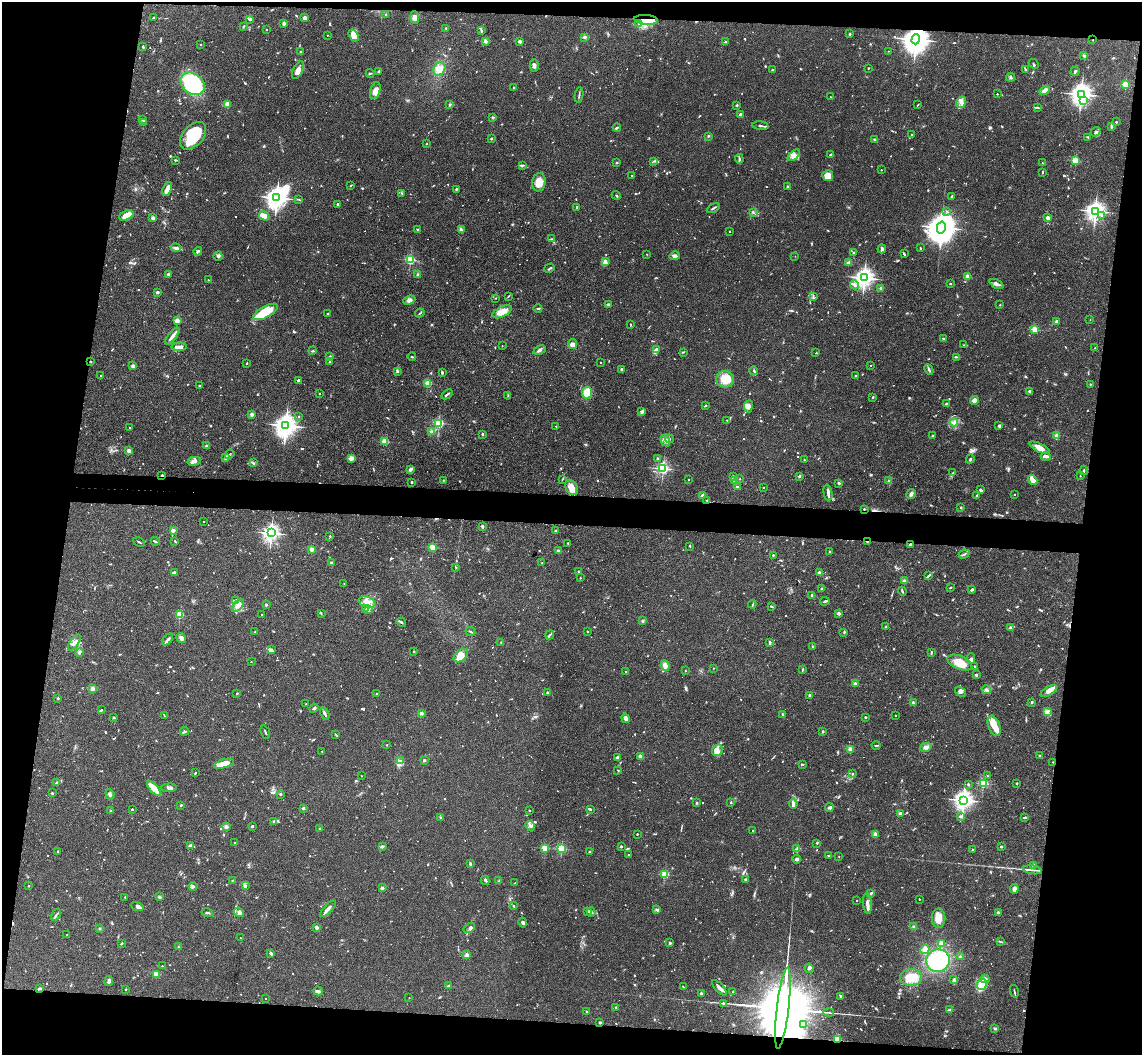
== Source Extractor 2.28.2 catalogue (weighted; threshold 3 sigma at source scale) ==
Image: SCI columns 10-4568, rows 165-4375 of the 4579 x 4650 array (HDU 1 of 3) = the unmasked area's bounding box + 8 px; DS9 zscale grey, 4 x 4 block average (1 PNG px = mean of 4 x 4 image px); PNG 1144 x 1057 px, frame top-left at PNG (2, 2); each listed source drawn as its Kron ellipse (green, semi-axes under 4 px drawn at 4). Shown black and unused: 18% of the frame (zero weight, under 3 of 4 exposures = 6% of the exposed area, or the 3 px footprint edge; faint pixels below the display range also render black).
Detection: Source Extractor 2.28.2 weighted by HDU 2 'WHT'. Background 0.062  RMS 0.0055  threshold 0.0245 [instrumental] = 3 sigma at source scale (4.5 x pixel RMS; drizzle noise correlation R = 1.50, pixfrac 1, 0.05/0.05 arcsec/px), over >= 5 px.
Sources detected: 1294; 13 too faint to see at this stretch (4 x 4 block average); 5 inside a brighter object's white glare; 14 cosmic-ray / hot-pixel residue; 1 long thin detection or spike segment (spike, bleed or trail) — neither listed nor drawn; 27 coinciding with a brighter row at this scale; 61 inside a brighter listed object's ellipse — not listed separately; of the other 1173, all 500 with FLUX_AUTO >= 2.5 (the completeness limit of this list) listed and drawn (673 fainter detections not listed), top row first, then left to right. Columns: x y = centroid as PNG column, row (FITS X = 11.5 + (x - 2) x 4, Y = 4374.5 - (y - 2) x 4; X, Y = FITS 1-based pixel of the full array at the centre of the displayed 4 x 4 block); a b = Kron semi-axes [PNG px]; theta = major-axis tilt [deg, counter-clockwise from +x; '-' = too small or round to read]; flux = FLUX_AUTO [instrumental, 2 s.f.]
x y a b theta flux
386 14 3 2 - 3.4
154 18 2 2 - 6.1
305 18 3 2 - 19
415 18 6 3 -86 15
250 19 4 2 - 3.4
646 20 11 5 -6 32
284 23 2 2 - 41
639 24 3 2 - 2.8
243 27 2 2 - 3.7
446 28 2 2 - 2.8
266 29 2 2 - 3.7
481 31 3 2 - 5.3
850 34 2 2 - 3.6
327 35 2 2 - 3
354 35 6 4 -52 39
585 37 3 3 - 5.6
916 39 5 4 - 5300
1093 40 2 2 - 4
485 41 3 3 - 7.1
520 41 2 2 - 46
726 42 2 2 - 12
201 44 2 2 - 4.9
143 47 2 2 - 4.6
888 51 2 2 - 3.2
300 52 2 2 - 12
1084 56 3 2 - 4.2
1034 64 5 2 - 3.3
534 65 6 3 -90 8.2
868 68 2 2 - 3.2
439 69 7 5 58 29
298 70 10 5 63 23
772 70 2 2 - 8.7
1025 70 3 2 - 3
379 71 4 2 - 3.9
1075 71 5 2 - 5.6
370 73 4 2 - 3.4
1011 77 4 3 - 5.4
193 84 13 10 -38 380
1125 85 2 2 - 190
514 88 2 2 - 4.5
1045 90 5 3 - 16
375 91 9 5 74 27
997 94 2 2 - 8.8
1081 94 4 3 - 2800
579 95 8 2 80 5.5
830 97 2 2 - 3.2
1083 100 3 3 - 6.8
961 102 6 5 - 16
227 104 2 2 - 110
449 105 4 2 - 3.8
737 105 3 2 - 3.8
918 105 3 2 - 2.6
1037 107 3 2 - 4.3
740 115 3 3 - 6.5
493 117 2 2 - 21
143 120 3 2 - 7
143 122 3 2 - 3.1
1116 122 2 2 - 12
760 126 8 2 -6 5.9
1112 126 3 3 - 4.1
617 128 4 2 - 4.5
1096 132 5 3 - 6
911 134 2 2 - 3.7
193 136 16 10 49 140
708 136 2 2 - 3.4
1088 137 3 2 - 2.5
491 139 2 2 - 8.9
875 139 2 2 - 7.7
427 144 2 2 - 5.1
794 155 7 4 40 15
831 155 4 2 - 5.4
739 159 4 2 - 6
175 160 2 2 - 4.8
654 161 4 2 - 4.1
1075 161 2 2 - 170
616 162 3 2 - 3
1042 163 2 2 - 4.6
522 165 3 2 - 3.7
881 170 2 2 - 2.8
1043 172 3 2 - 4
632 176 2 2 - 5.6
828 176 5 5 - 48
539 182 9 6 80 41
351 185 3 2 - 2.5
788 186 4 2 - 2.5
167 189 7 3 70 17
456 189 2 2 - 3.3
402 193 3 2 - 2.5
616 195 4 2 - 3.9
951 196 2 2 - 2.9
277 198 3 2 - 2700
299 199 4 2 - 2.6
338 204 2 2 - 17
577 207 2 2 - 15
713 208 7 2 30 5.3
947 211 2 2 - 2.5
1095 211 3 3 - 1900
753 212 3 2 - 2.8
126 215 7 4 23 25
264 216 5 3 - 26
1102 216 3 2 - 4.4
153 218 2 2 - 59
1048 218 2 2 - 60
941 227 6 4 78 7800
418 230 3 2 - 8.4
461 230 3 2 - 4.3
730 232 2 2 - 4.2
551 239 3 2 - 2.6
176 248 5 3 - 8.8
920 248 3 2 - 4.3
882 249 4 2 - 13
198 251 4 2 - 7.2
854 253 3 2 - 2.5
647 254 2 2 - 2.9
904 254 3 2 - 4.7
218 256 5 3 - 7.5
675 256 5 4 - 9.4
795 256 2 2 - 3.2
410 260 2 2 - 350
605 261 3 2 - 15
848 263 2 2 - 60
549 268 5 2 - 4.6
168 274 4 2 - 3.8
418 275 2 2 - 42
967 277 2 2 - 89
864 278 3 3 - 2200
208 280 2 2 - 4.7
950 284 2 2 - 8.7
997 284 8 3 -25 12
854 285 4 2 - 8.2
881 288 2 2 - 55
157 292 2 2 - 28
508 296 2 2 - 3.4
813 296 4 2 - 4.1
496 298 2 2 - 2.9
409 300 6 4 23 12
608 304 3 2 - 8.7
1000 305 2 2 - 5.1
538 308 4 2 - 3.4
265 312 14 5 28 110
502 312 10 5 27 41
420 313 5 2 - 2.6
327 314 3 2 - 2.8
1090 320 2 2 - 3.3
177 321 2 2 - 100
1056 321 2 2 - 27
631 324 3 2 - 3.1
1035 329 2 2 - 140
172 336 10 2 52 22
943 338 3 2 - 4.7
572 344 5 4 - 11
964 345 2 2 - 3.1
502 346 2 2 - 3.1
179 347 8 3 3 12
1095 348 2 2 - 3.6
656 349 4 2 - 11
540 350 6 3 25 7.5
313 351 3 2 - 4.7
683 352 3 2 - 2.9
816 353 2 2 - 6.1
330 356 3 2 - 3.3
412 357 4 2 - 3.7
956 357 4 2 - 3.3
91 362 3 2 - 2.7
330 362 2 2 - 13
601 362 2 2 - 3.7
247 363 2 2 - 8.7
871 365 2 2 - 5
133 366 2 2 - 58
621 369 3 3 - 5.3
929 369 6 2 -65 5.8
397 371 3 2 - 3.2
754 371 4 2 - 3.8
442 372 4 2 - 3.7
101 376 2 2 - 4
855 376 2 2 - 7.4
725 379 9 8 - 63
299 380 3 2 - 6.6
428 383 2 2 - 150
1090 384 2 2 - 5.9
199 386 2 2 - 12
1030 391 4 3 - 5.8
587 393 6 5 - 58
319 394 2 2 - 5.3
447 394 6 2 39 5.5
508 396 4 2 - 2.9
873 397 2 2 - 8.3
974 400 4 3 - 18
946 404 2 2 - 20
705 406 3 2 - 4.2
748 406 6 3 82 14
642 412 4 3 - 5.5
252 414 2 2 - 57
299 416 2 2 - 3.7
727 420 2 2 - 2.9
954 422 4 3 - 7.9
439 423 2 2 - 340
286 425 4 3 - 3200
556 426 2 2 - 3.9
999 426 3 2 - 6.1
129 427 2 2 - 3.2
431 431 3 2 - 5.3
482 434 2 2 - 13
932 435 3 2 - 2.8
1057 435 2 2 - 90
669 439 4 2 - 3.3
385 441 2 2 - 160
665 441 6 4 -60 12
206 446 2 2 - 29
1040 448 11 3 -26 16
129 451 2 2 - 66
230 454 5 2 - 3.9
1046 456 5 3 - 11
226 458 3 2 - 3.9
351 458 2 2 - 100
657 458 2 2 - 7.6
970 459 4 2 - 5.2
804 460 2 2 - 6.2
194 461 7 4 12 14
253 463 3 2 - 3.3
411 469 4 2 - 10
663 469 2 2 - 710
1084 470 5 2 - 2.6
953 473 2 2 - 3.4
162 475 2 2 - 11
733 476 2 2 - 4.8
799 476 3 2 - 6.4
1080 476 2 2 - 3.5
562 479 4 2 - 2.5
689 479 2 2 - 6
740 479 2 2 - 3.7
443 480 2 2 - 2.7
735 480 2 2 - 34
1033 480 5 3 - 31
889 481 3 2 - 3.7
412 482 2 2 - 3.8
839 483 2 2 - 21
571 487 8 6 -60 33
737 487 2 2 - 28
764 487 2 2 - 3
980 490 3 3 - 4.5
828 493 8 2 -81 12
911 494 5 3 - 9.8
1014 494 2 2 - 4.8
702 496 2 2 - 39
977 496 2 2 - 6.9
707 500 4 2 - 3.4
961 507 2 2 - 3.6
864 509 2 2 - 14
204 521 2 2 - 2.8
482 527 2 2 - 8.6
173 530 2 2 - 52
556 531 2 2 - 26
271 533 3 3 - 1600
330 536 2 2 - 3.1
155 541 4 2 - 5.6
175 541 2 2 - 3.5
867 541 2 2 - 5.7
139 542 6 2 -30 3.3
568 543 2 2 - 3.4
910 544 2 2 - 4.6
690 546 3 2 - 2.7
433 547 2 2 - 160
312 549 2 2 - 78
558 551 2 2 - 32
830 552 2 2 - 8.5
964 554 5 2 - 4.3
773 555 2 2 - 10
331 563 2 2 - 18
542 563 2 2 - 7.4
456 567 3 2 - 2.9
579 572 3 2 - 2.8
175 573 4 3 - 6.5
819 573 2 2 - 37
928 576 3 2 - 3.7
580 578 2 2 - 7.2
904 581 2 2 - 62
344 583 2 2 - 4.2
950 588 3 2 - 3.3
821 589 2 2 - 11
971 590 3 3 - 3.8
902 591 4 2 - 4.1
812 595 2 2 - 4.5
235 600 3 3 - 5.1
825 601 5 2 - 5.7
367 602 9 5 -18 25
266 604 2 2 - 15
752 604 4 2 - 3.6
238 605 7 3 49 16
771 606 3 2 - 4.3
366 608 2 2 - 2.8
369 610 3 2 - 3
321 613 3 2 - 2.8
839 613 2 2 - 39
180 615 2 2 - 180
261 615 2 2 - 2.9
642 621 2 2 - 25
401 622 5 2 - 6.6
886 627 2 2 - 13
1010 627 4 2 - 5.5
470 631 5 2 - 2.8
255 632 2 2 - 5.1
587 632 2 2 - 3.6
844 632 2 2 - 3.4
550 635 5 2 - 5.9
181 638 5 3 - 9.9
168 640 7 3 50 9.5
501 642 3 2 - 3.3
770 642 3 2 - 8.9
74 643 9 3 56 15
813 647 2 2 - 4
271 650 3 2 - 4.6
414 651 2 2 - 10
79 652 3 2 - 6.5
931 653 3 2 - 4.3
461 656 8 5 40 38
971 659 5 4 - 8.5
251 662 2 2 - 3.3
960 663 13 6 -22 67
665 666 5 4 - 16
974 666 2 2 - 3.5
713 668 2 2 - 4
802 669 3 2 - 3.2
625 671 2 2 - 2.5
685 671 2 2 - 4.8
976 675 2 2 - 19
855 684 2 2 - 32
93 689 2 2 - 88
986 690 4 2 - 6
1049 691 9 4 31 19
548 692 2 2 - 20
960 692 6 4 -39 9.2
237 693 2 2 - 8.4
377 694 2 2 - 8.9
809 695 2 2 - 14
58 698 2 2 - 14
1032 702 2 2 - 16
913 703 3 2 - 9.7
306 704 2 2 - 7.4
314 708 5 2 - 4.9
101 710 3 2 - 2.7
1048 711 3 3 - 6.5
421 713 2 2 - 42
325 714 6 2 -69 6.8
782 714 2 2 - 3.5
164 715 3 2 - 2.8
896 716 2 2 - 2.8
114 717 2 2 - 16
865 717 2 2 - 15
626 718 4 3 - 13
994 726 11 5 -69 39
184 731 4 3 - 6.1
823 731 2 2 - 17
265 732 7 2 -68 3.8
336 735 4 2 - 2.8
387 745 2 2 - 6
876 745 4 2 - 3.1
926 747 6 3 16 14
850 749 2 2 - 100
717 750 6 5 - 19
322 751 2 2 - 3.2
640 756 2 2 - 49
1040 756 3 2 - 3.2
618 757 3 3 - 7.3
424 760 2 2 - 21
401 761 4 2 - 3.9
1053 762 2 2 - 2.6
224 764 10 3 16 52
802 764 3 2 - 3.2
618 770 2 2 - 2.7
195 773 3 2 - 2.7
852 774 2 2 - 5.2
361 776 2 2 - 3.2
988 776 2 2 - 4.5
57 783 2 2 - 4.6
983 783 2 2 - 320
1017 783 3 2 - 2.6
968 784 3 2 - 3.7
154 788 9 4 -48 66
169 788 8 3 3 11
52 793 3 2 - 3.5
110 794 5 3 - 6.1
280 794 2 2 - 15
963 800 3 3 - 2000
697 803 2 2 - 15
731 803 2 2 - 11
793 803 5 2 - 17
181 805 2 2 - 7.4
303 808 2 2 - 25
829 808 4 3 - 5.9
132 809 2 2 - 3
590 809 3 2 - 3.9
529 810 2 2 - 6.8
110 811 2 2 - 3.3
900 814 2 2 - 54
961 816 3 2 - 9.8
440 817 2 2 - 3.5
1025 817 4 2 - 4.6
273 821 3 3 - 2.8
252 826 3 2 - 5.8
530 826 5 3 - 10
226 827 2 2 - 59
320 829 2 2 - 14
753 830 2 2 - 3.7
637 834 2 2 - 9.2
875 835 2 2 - 93
235 843 2 2 - 6.2
817 843 2 2 - 2.7
190 846 4 3 - 6.3
621 846 2 2 - 18
383 847 3 2 - 3.6
1001 847 2 2 - 14
545 848 2 2 - 190
561 849 2 2 - 310
797 849 4 2 - 2.7
973 850 3 2 - 4.8
57 851 2 2 - 7.7
589 851 2 2 - 7.7
628 854 2 2 - 2.8
828 856 3 2 - 2.5
839 856 2 2 - 3
796 859 4 2 - 8.9
470 864 3 2 - 6.5
1033 865 3 2 - 6.4
1032 870 9 2 -8 7.3
665 874 2 2 - 220
233 880 2 2 - 3.4
485 880 5 2 - 5.8
745 880 2 2 - 22
499 881 3 2 - 3.2
515 883 2 2 - 5.4
29 886 2 2 - 4.4
193 886 4 2 - 5.1
246 886 4 2 - 5.5
382 888 2 2 - 11
1014 889 5 3 - 13
871 893 4 2 - 4.3
125 897 2 2 - 4.3
159 897 2 2 - 38
919 899 2 2 - 6.3
857 900 2 2 - 4.7
867 903 10 3 -84 18
137 906 6 3 -19 8.6
513 906 2 2 - 3.9
328 909 10 3 46 14
656 910 2 2 - 3.2
588 911 3 2 - 4.5
239 912 5 3 - 9.2
591 912 5 3 - 6.1
207 913 6 2 -12 4.5
998 913 4 2 - 6.2
56 915 6 2 59 5.6
939 918 10 7 -89 42
523 922 5 3 - 6.6
316 927 4 3 - 9.2
914 927 3 3 - 11
99 928 3 2 - 3.3
469 928 6 3 33 9
67 934 2 2 - 3.4
240 938 2 2 - 3.6
1000 941 3 2 - 2.5
121 943 3 2 - 3.7
670 943 2 2 - 19
941 943 2 2 - 98
178 947 3 2 - 2.5
925 949 4 4 - 20
271 953 4 2 - 6
467 955 2 2 - 59
960 957 3 2 - 5
938 961 12 11 - 250
162 966 2 2 - 4.7
809 968 5 3 - 6.1
156 974 3 3 - 24
911 977 11 8 1 46
954 979 3 2 - 2.5
985 979 5 3 - 17
109 981 5 2 - 11
982 985 6 5 - 79
449 986 2 2 - 31
683 987 4 2 - 2.6
39 988 4 2 - 6.6
719 988 9 2 -47 14
126 989 2 2 - 4.9
318 991 5 4 - 7.5
1014 991 6 2 -76 4.6
733 992 2 2 - 2.8
701 994 3 2 - 6.1
841 996 3 2 - 3.5
265 998 2 2 - 2.8
409 998 2 2 - 2.7
723 1003 2 2 - 13
616 1007 2 2 - 2.5
783 1008 41 6 83 98000
950 1009 3 2 - 4.4
586 1011 2 2 - 6.5
829 1012 5 2 - 4.4
600 1022 2 2 - 20
803 1024 2 2 - 11
995 1029 3 2 - 3.8
837 1040 2 2 - 180
Overlapping masked pixels (flux is a lower limit): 9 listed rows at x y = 646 20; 916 39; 91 362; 162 475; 867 541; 910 544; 1053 762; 783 1008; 837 1040
Diffuse or blended objects may show on this block-average render without a row.